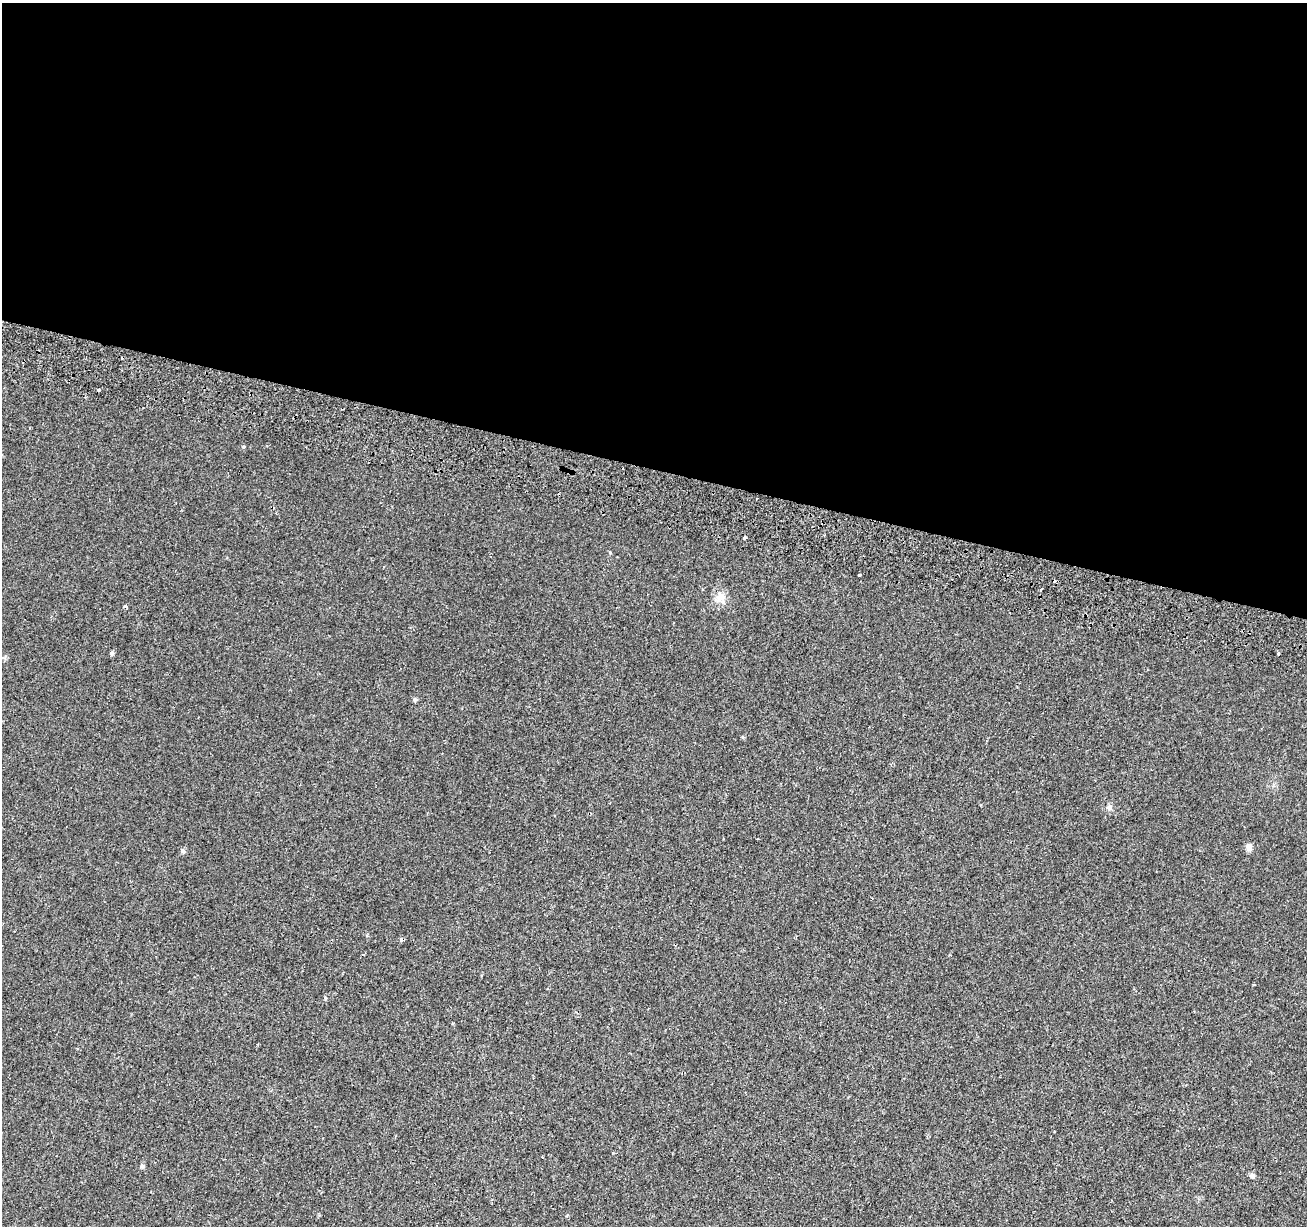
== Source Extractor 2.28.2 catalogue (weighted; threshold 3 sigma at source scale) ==
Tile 3 of 4 x 4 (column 3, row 1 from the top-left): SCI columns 2630-3934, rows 3949-5172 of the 5264 x 5510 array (HDU 1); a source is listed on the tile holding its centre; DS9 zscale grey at full resolution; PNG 1309 x 1228 px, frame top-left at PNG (2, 3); no overlay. Shown black and unused: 38% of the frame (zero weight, under 2 of 3 exposures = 3% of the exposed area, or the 3 px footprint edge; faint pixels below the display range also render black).
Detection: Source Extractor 2.28.2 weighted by HDU 2 'WHT'; one run over the whole footprint, this tile lists its part. Background 1.88e-04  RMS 0.0038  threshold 0.0173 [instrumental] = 3 sigma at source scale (4.5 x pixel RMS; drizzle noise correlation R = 1.50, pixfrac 1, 0.0396/0.0396 arcsec/px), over >= 5 px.
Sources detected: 19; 6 cosmic-ray / hot-pixel residue — not listed; the other 13 listed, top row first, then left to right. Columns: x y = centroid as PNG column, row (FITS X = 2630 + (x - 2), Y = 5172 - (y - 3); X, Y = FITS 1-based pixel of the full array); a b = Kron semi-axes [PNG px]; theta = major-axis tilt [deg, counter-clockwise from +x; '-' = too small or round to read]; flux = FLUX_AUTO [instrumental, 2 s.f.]
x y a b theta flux
745 538 3 3 - 1.6
1041 590 2 2 - 0.41
721 598 15 12 34 3.6
126 606 3 3 - 1.7
111 653 6 5 - 0.63
1278 654 3 2 - 0.7
415 700 6 5 - 0.64
1110 807 10 4 89 1
1248 847 10 7 -83 1.4
183 851 7 6 - 0.89
1254 984 3 2 - 0.43
142 1166 6 6 - 0.76
1252 1176 7 6 - 0.95
Unlisted compact peaks at least as high as the median listed source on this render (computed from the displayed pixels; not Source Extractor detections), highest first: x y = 243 447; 610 552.